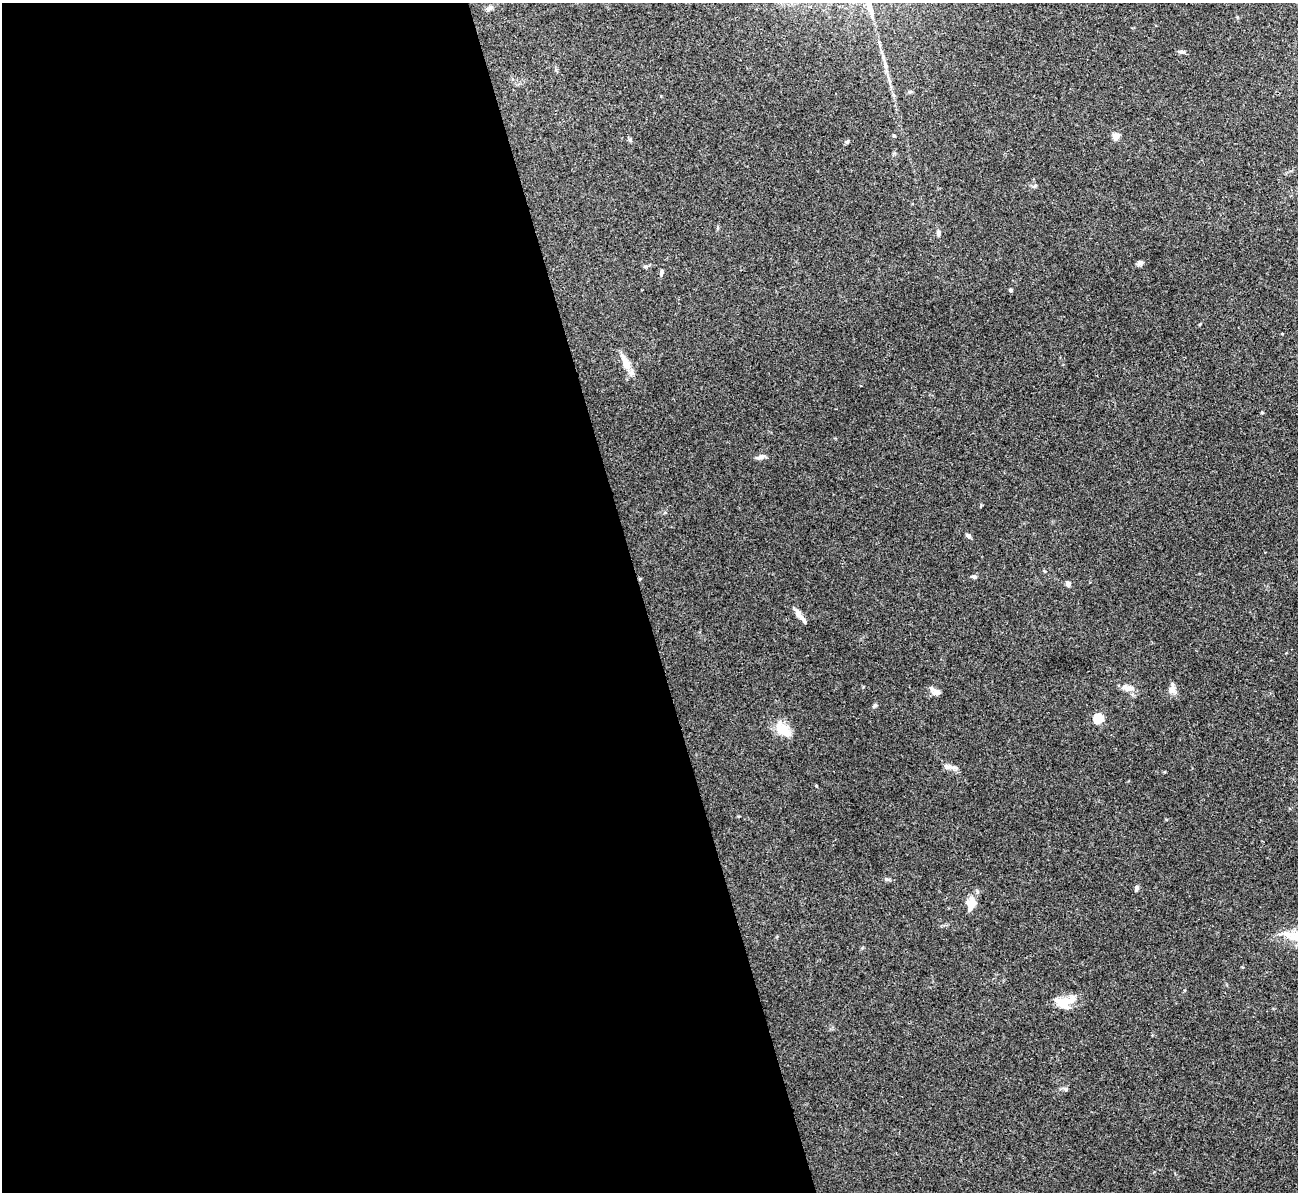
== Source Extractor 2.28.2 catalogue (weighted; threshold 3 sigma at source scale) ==
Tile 9 of 4 x 4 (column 1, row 3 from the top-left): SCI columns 2-1297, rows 1337-2526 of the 5190 x 5175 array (HDU 1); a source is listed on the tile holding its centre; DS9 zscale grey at full resolution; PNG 1300 x 1194 px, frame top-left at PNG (2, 3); no overlay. Shown black and unused: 49% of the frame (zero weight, under 3 of 4 exposures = <1% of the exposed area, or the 3 px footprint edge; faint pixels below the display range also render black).
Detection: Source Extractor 2.28.2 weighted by HDU 2 'WHT'; one run over the whole footprint, this tile lists its part. Background 0.0745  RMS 0.0058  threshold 0.0262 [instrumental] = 3 sigma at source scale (4.5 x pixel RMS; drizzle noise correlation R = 1.50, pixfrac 1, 0.05/0.05 arcsec/px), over >= 5 px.
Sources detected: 32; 1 inside a brighter object's white glare — not listed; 2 inside a brighter listed object's ellipse — not listed separately; the other 29 listed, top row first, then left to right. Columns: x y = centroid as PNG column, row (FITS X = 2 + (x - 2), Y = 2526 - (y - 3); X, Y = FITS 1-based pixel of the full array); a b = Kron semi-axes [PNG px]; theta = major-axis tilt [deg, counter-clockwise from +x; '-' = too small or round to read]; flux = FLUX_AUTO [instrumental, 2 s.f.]
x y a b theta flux
490 8 10 5 51 1.6
1181 52 9 5 -2 1.4
894 135 4 4 - 0.6
1116 136 5 4 - 11
847 142 5 5 - 0.77
938 233 8 5 -76 1.4
1140 263 8 6 29 1.6
646 266 8 4 1 1
661 273 9 4 81 1.4
1010 290 4 3 - 1.3
626 363 24 9 -66 6.4
760 457 11 6 15 2.1
968 535 7 5 -31 1.3
974 576 7 5 -10 1.5
1068 584 6 5 - 2.3
798 614 12 7 -69 3.1
1128 688 17 8 -9 4.4
1172 690 11 9 60 3.1
936 692 12 8 -9 2.8
875 705 6 4 45 0.85
1098 718 5 5 - 33
785 730 17 11 -51 11
947 767 8 7 - 1.9
816 786 4 3 - 0.44
886 879 7 5 1 1.1
1137 888 7 5 -84 1.3
971 904 18 12 80 6.4
1062 1004 24 14 26 12
1066 1089 6 5 - 1